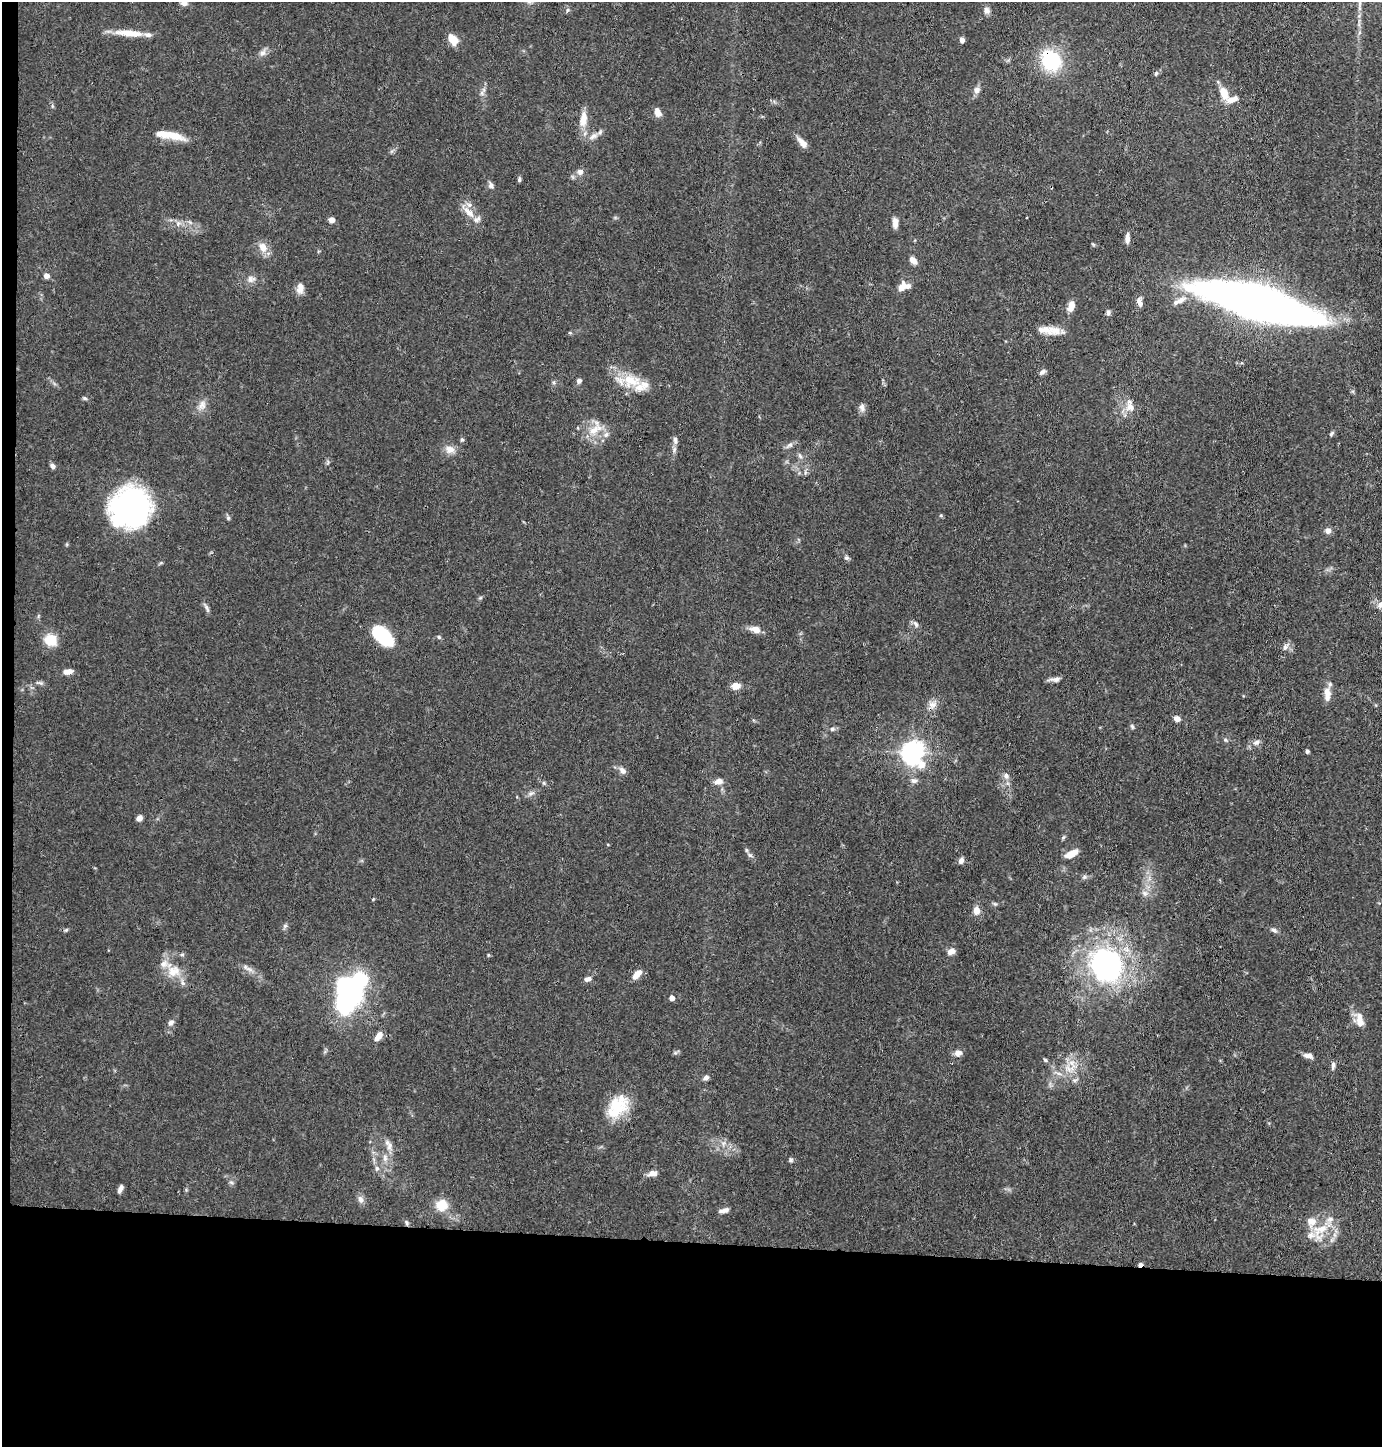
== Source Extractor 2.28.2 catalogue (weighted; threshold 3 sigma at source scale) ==
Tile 7 of 3 x 3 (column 1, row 3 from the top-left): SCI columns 107-1486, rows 3-1447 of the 4365 x 4342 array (HDU 1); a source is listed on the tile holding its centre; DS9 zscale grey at full resolution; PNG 1384 x 1449 px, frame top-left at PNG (2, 2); no overlay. Shown black and unused: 15% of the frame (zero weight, under 3 of 4 exposures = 1% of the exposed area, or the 3 px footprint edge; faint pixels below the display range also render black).
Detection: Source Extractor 2.28.2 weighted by HDU 2 'WHT'; one run over the whole footprint, this tile lists its part. Background 0.0703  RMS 0.0042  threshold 0.0187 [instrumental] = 3 sigma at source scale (4.5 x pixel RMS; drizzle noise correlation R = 1.50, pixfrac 1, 0.05/0.05 arcsec/px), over >= 5 px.
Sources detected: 144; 2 inside a brighter object's white glare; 1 cosmic-ray / hot-pixel residue — not listed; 13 inside a brighter listed object's ellipse — not listed separately; the other 128 listed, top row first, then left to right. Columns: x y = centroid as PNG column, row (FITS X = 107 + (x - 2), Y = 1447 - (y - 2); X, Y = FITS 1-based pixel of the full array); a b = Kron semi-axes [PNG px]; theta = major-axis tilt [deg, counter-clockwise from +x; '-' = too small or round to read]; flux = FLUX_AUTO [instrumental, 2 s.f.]
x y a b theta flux
184 3 6 6 - 2.5
567 10 6 4 71 0.64
986 10 10 8 -69 1.8
129 33 34 8 -5 8.2
453 39 12 8 -53 6.3
962 40 5 5 - 2
263 53 11 7 58 2
1051 60 20 16 -56 29
1156 73 6 5 - 0.71
976 90 8 8 - 1.9
482 93 7 4 -72 0.97
1224 93 13 8 -70 7.1
658 112 11 7 -66 2.8
583 119 23 10 83 5.3
174 136 31 10 -6 7.9
593 136 15 8 33 2.8
802 143 13 6 -49 3.4
580 172 9 9 - 1.9
519 179 7 4 84 0.8
491 185 8 7 - 1.4
469 212 22 9 -45 5.6
332 220 6 6 - 2.2
178 223 8 5 46 1.2
895 223 12 6 -87 2.4
1127 239 10 5 88 2.5
263 247 13 10 -59 4.4
913 260 9 6 -49 2.7
46 276 5 5 - 2.3
251 279 12 9 -8 2.4
904 286 15 9 19 4.3
300 288 14 9 86 3.2
1179 301 22 7 26 3.8
1139 302 12 6 -81 2.2
1257 302 89 22 -16 500
1071 306 12 7 73 4
1108 312 8 5 -81 1.1
1054 330 20 13 -5 5.5
570 333 5 4 - 0.54
1042 372 9 6 37 1.3
579 381 6 5 - 1.3
629 381 41 16 -6 13
554 382 5 5 - 0.73
85 398 6 5 - 0.71
202 405 13 10 66 3.2
862 407 11 7 -80 1.9
1130 407 13 11 -81 4.4
595 430 25 12 37 7.1
1331 434 7 4 54 0.78
462 440 6 5 - 0.66
675 440 11 6 -79 1.6
790 445 7 4 1 0.99
450 449 14 10 -16 3.5
800 456 8 5 -59 1.1
52 466 7 5 -44 1.4
131 507 31 29 37 130
228 518 6 5 - 0.75
1328 530 7 7 - 2
846 558 7 5 -41 0.94
1381 604 10 8 34 2.8
207 608 14 4 -65 1.3
916 624 11 5 -56 1.3
756 629 11 7 -18 4.1
383 636 23 12 -43 25
439 637 6 4 -46 0.63
51 640 12 11 - 9.3
1285 647 10 6 75 1.4
68 672 9 6 8 3.1
1055 679 16 5 4 1.8
39 683 12 4 -8 1.1
735 686 9 7 6 4.2
1327 694 19 8 -89 4.3
932 705 13 10 31 3
1177 719 7 6 - 2.1
1132 726 7 5 -68 0.75
832 729 7 5 -1 0.92
1225 740 6 4 -1 0.63
1256 742 10 7 21 1.8
1307 751 4 4 - 0.94
912 752 9 8 - 280
623 771 9 7 -50 2
1006 775 8 7 - 1.6
718 781 10 7 9 2.8
914 781 9 7 -2 1.7
544 783 5 5 - 0.61
531 793 9 4 22 1.3
139 818 6 5 - 2.3
1063 837 8 3 45 0.56
1072 854 15 7 27 4.6
750 855 8 5 -36 1.2
961 861 8 6 65 1.7
1084 877 7 5 47 0.92
1145 893 9 7 -35 1.9
976 910 7 6 - 4.3
285 926 7 5 44 0.94
66 930 6 4 45 0.59
1274 930 9 6 -36 1.2
951 951 10 7 22 2.4
488 955 4 4 - 0.49
1106 965 40 36 -52 93
246 967 13 5 -32 2
174 971 19 17 0 8.2
637 974 12 6 50 3.8
588 979 10 6 13 1.7
351 993 25 12 59 140
672 998 5 4 - 2.6
1359 1020 20 12 -74 5.1
171 1023 9 7 39 1.5
378 1036 12 6 53 3.2
675 1053 7 4 18 0.74
958 1053 9 7 3 2.4
1308 1056 12 5 -12 2.1
1045 1060 5 4 - 0.66
1333 1066 11 5 84 1.2
1069 1069 17 12 -10 6.8
706 1077 6 6 - 1.5
617 1107 31 21 41 16
389 1145 18 8 -65 2.9
385 1158 10 6 -89 2.1
791 1160 6 6 - 0.83
377 1168 7 6 - 1.2
653 1173 12 7 7 2.6
231 1182 7 4 -19 0.74
120 1189 11 5 65 1.6
360 1199 11 8 -75 1.9
442 1205 13 12 - 7.4
724 1210 14 5 15 1.8
406 1222 6 4 -49 0.75
1320 1231 31 19 64 12
Overlapping masked pixels (flux is a lower limit): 3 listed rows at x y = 1051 60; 1257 302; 932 705
Isophote crosses this tile's border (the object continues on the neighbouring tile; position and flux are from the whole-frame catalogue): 2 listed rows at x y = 184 3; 1381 604